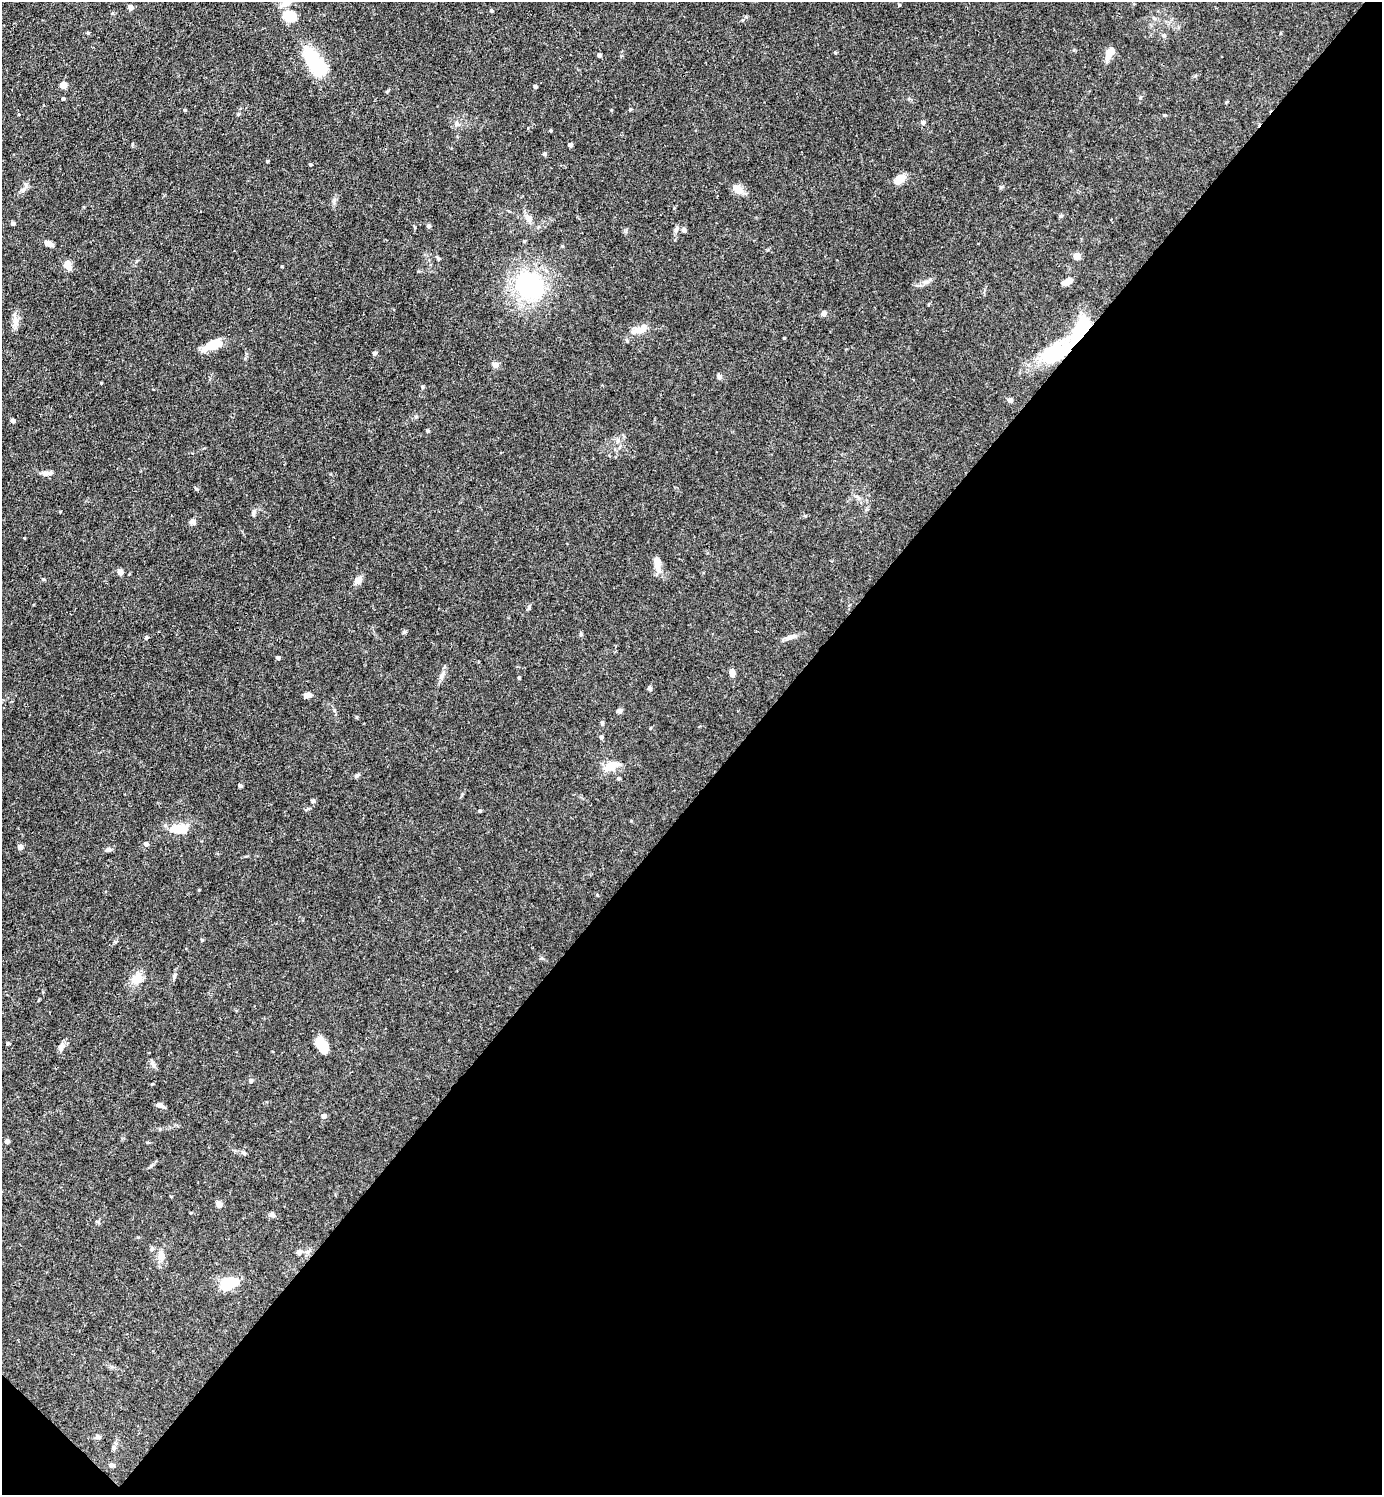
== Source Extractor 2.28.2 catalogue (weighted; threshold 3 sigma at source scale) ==
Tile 15 of 4 x 4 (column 3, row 4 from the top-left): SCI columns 3060-4439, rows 1-1493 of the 5974 x 5972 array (HDU 1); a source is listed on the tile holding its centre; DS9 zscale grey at full resolution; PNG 1384 x 1497 px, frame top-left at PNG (2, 2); no overlay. Shown black and unused: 47% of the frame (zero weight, under 3 of 4 exposures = <1% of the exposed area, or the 3 px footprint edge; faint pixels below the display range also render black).
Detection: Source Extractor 2.28.2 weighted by HDU 2 'WHT'; one run over the whole footprint, this tile lists its part. Background 0.0754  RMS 0.0039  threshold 0.0176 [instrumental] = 3 sigma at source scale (4.5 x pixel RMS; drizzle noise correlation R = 1.50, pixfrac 1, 0.05/0.05 arcsec/px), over >= 5 px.
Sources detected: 105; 2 inside a brighter object's white glare — not listed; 3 inside a brighter listed object's ellipse — not listed separately; the other 100 listed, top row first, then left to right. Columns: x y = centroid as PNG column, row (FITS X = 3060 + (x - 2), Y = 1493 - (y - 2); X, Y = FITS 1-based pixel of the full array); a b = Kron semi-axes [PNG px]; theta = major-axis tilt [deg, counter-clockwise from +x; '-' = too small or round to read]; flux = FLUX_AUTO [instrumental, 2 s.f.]
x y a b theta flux
286 4 13 8 33 3
899 5 4 3 - 0.37
130 8 4 4 - 3
491 11 4 4 - 0.58
288 16 14 9 -9 10
1164 35 6 4 -1 0.56
835 53 4 3 - 0.41
599 55 4 3 - 1.1
1108 56 16 7 75 2.5
312 59 36 17 -65 17
63 85 7 6 - 2.2
535 86 4 4 - 0.95
63 99 4 3 - 0.81
1226 102 5 3 - 0.31
185 110 3 3 - 0.47
611 110 4 3 - 0.31
238 114 4 4 - 0.4
1164 115 5 3 - 0.38
923 122 5 4 - 1.2
457 124 7 6 - 1
551 131 4 3 - 0.35
570 145 4 4 - 1.2
544 154 4 4 - 0.74
267 161 3 3 - 0.5
310 164 3 3 - 0.52
900 179 14 9 34 3.5
738 189 16 8 -40 3.5
23 190 11 5 36 1.3
528 219 11 7 -70 1.7
13 223 4 4 - 0.93
429 226 5 4 - 0.99
684 230 6 5 - 0.87
524 241 4 4 - 0.48
49 243 11 6 -27 1.9
1077 256 5 4 - 5.6
438 258 6 4 -46 0.52
68 264 11 8 -81 2.6
926 282 10 6 26 1.4
1067 282 11 5 25 3
529 286 25 21 -36 50
929 304 5 3 - 0.36
824 314 5 5 - 2.2
16 322 14 7 90 2.3
640 330 19 7 11 4.5
784 338 3 3 - 0.31
212 346 24 10 17 6.5
374 353 5 5 - 0.97
1055 353 50 22 26 36
495 365 5 5 - 3.4
719 376 7 5 -55 1.2
1010 400 5 4 - 2.2
13 421 4 4 - 1.1
428 431 4 4 - 0.46
46 473 14 6 0 2
60 512 3 2 - 0.27
254 513 9 5 68 0.94
193 522 7 6 - 1.2
657 564 13 8 -88 3
120 572 5 5 - 2
44 579 5 4 - 0.46
358 580 9 6 54 2.8
529 606 7 4 -90 0.56
404 632 5 5 - 0.58
792 636 15 5 20 1.7
146 637 5 3 - 0.46
278 658 4 3 - 0.99
732 673 8 5 -78 2.2
519 678 3 3 - 0.49
649 688 6 5 - 0.71
308 695 8 5 6 2.3
619 711 6 5 - 1
602 723 6 4 -89 0.66
601 737 5 4 - 0.79
611 765 19 9 23 5.3
357 775 6 4 74 0.7
619 779 4 4 - 0.53
240 786 4 3 - 0.99
313 801 5 4 - 0.92
480 811 4 3 - 0.49
173 829 10 9 - 3.5
146 844 5 5 - 1.3
20 847 4 4 - 2.6
108 850 10 5 14 0.98
202 940 5 4 - 0.43
137 979 13 11 55 4.8
8 1044 5 3 - 0.4
322 1045 16 9 -60 7.8
61 1047 10 7 70 1.7
153 1064 10 6 -61 1.1
251 1080 6 5 - 0.71
160 1105 10 5 -25 1.2
324 1116 4 4 - 2.1
7 1141 4 4 - 1.9
219 1204 5 4 - 4
272 1215 7 5 -37 1.1
299 1252 6 6 - 1.2
161 1256 11 8 -83 3
229 1284 18 10 21 14
98 1437 7 5 -2 0.96
112 1465 6 5 - 1.2
Overlapping masked pixels (flux is a lower limit): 1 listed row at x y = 1055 353
Isophote crosses this tile's border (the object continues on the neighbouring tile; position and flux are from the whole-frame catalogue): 1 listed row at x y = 286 4
Unlisted compact peaks at least as high as the median listed source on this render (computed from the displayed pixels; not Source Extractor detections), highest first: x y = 282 266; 174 976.